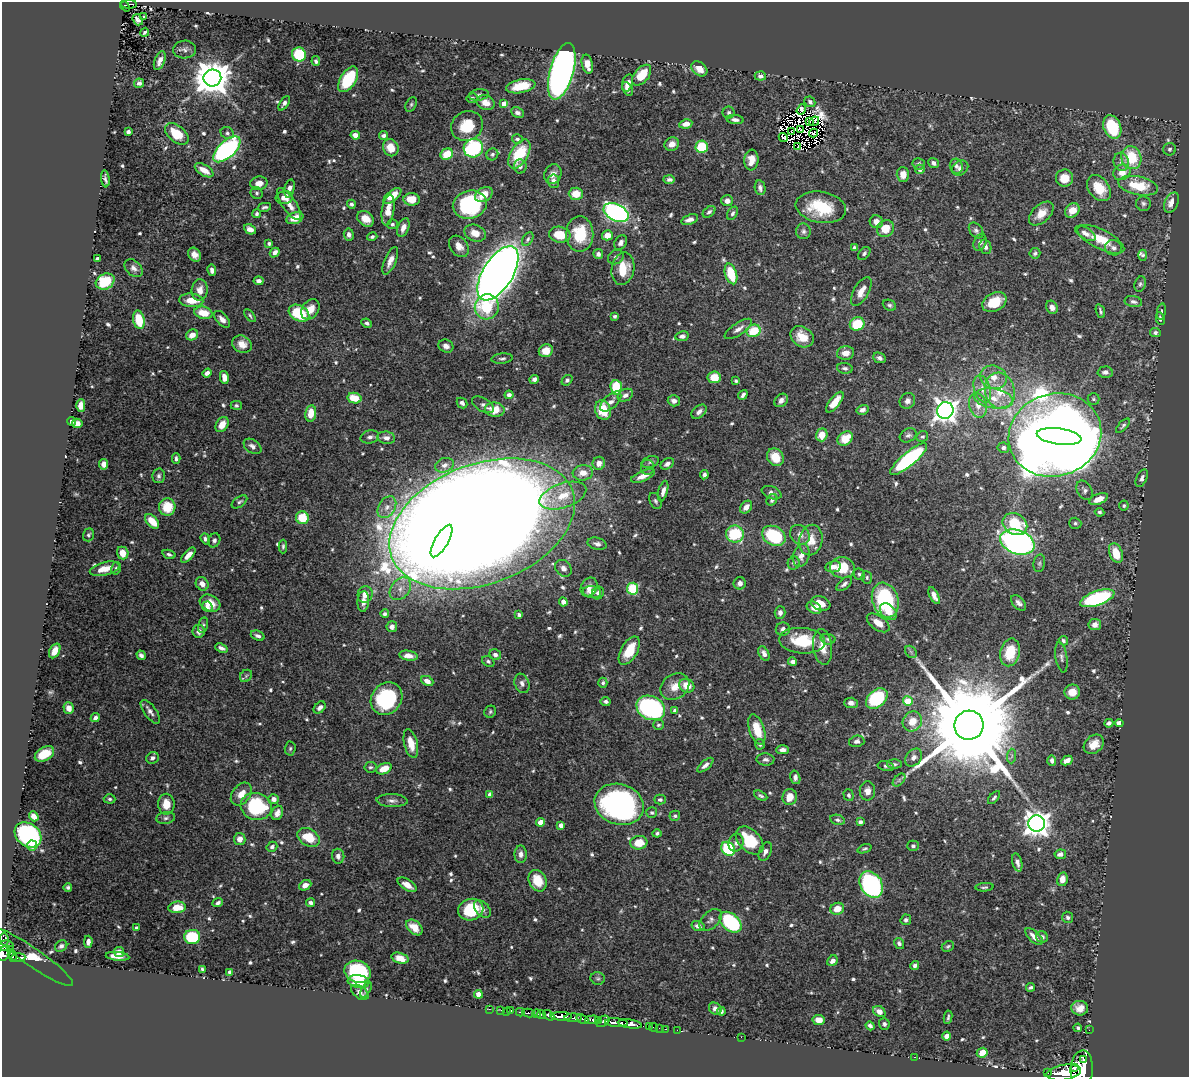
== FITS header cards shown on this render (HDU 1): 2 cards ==
NAXIS1  =                 1187
NAXIS2  =                 1075

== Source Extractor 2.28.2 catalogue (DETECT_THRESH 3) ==
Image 1187 x 1075 px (HDU 1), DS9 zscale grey, 1 PNG px = 1 image px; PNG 1191 x 1079 px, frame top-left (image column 1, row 1075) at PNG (2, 2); each listed source drawn as its Kron ellipse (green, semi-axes under 4 px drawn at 4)
Background 0.923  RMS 0.014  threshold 0.0415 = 3 sigma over >= 5 px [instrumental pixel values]
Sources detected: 718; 10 with non-positive FLUX_AUTO (blend fragments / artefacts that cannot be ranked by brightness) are neither listed nor drawn; of the other 708, the 500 brightest by FLUX_AUTO listed and drawn (208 fainter detections omitted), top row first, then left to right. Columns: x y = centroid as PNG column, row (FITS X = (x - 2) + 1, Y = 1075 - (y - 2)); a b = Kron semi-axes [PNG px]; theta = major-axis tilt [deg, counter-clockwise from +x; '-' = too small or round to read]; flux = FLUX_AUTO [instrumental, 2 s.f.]
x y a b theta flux
129 4 8 3 0 81
125 6 6 3 -51 68
143 17 3 3 - 2.8
138 20 6 4 -52 3.6
145 32 5 3 - 1.8
185 50 11 9 3 3.8
299 54 7 7 - 56
160 61 10 5 69 5.5
316 61 5 4 - 2.4
587 64 10 5 -77 11
699 69 9 6 -41 10
562 71 29 12 74 580
642 75 12 7 49 22
760 76 5 4 - 3.8
212 78 9 8 - 2500
348 79 14 7 58 51
139 83 5 4 - 3.4
628 83 9 5 73 8
521 86 15 6 12 20
628 89 7 4 -65 3.3
479 95 10 5 8 2.6
472 98 5 5 - 2.1
810 102 6 5 - 2.4
284 103 8 4 58 3.3
486 103 9 7 -23 8.4
411 104 8 5 63 2
504 104 4 4 - 12
801 109 5 4 - 11
517 113 7 5 -23 2.9
729 113 6 6 - 1.9
735 120 8 4 -8 3.1
810 121 2 2 - 2.4
814 121 5 2 - 3.6
686 124 6 4 10 6.9
467 126 16 14 29 25
1112 127 12 8 -69 54
800 129 4 2 - 2.2
791 131 2 2 - 2.7
128 132 4 3 - 2.6
227 133 7 5 -34 2.2
813 133 4 3 - 3.5
177 134 14 8 -39 23
355 135 5 4 - 6.5
383 136 4 4 - 3.2
783 137 5 3 - 1.8
517 139 5 4 - 2.2
672 144 7 6 - 6.7
702 147 6 6 - 40
798 147 4 3 - 3.3
391 148 9 7 -62 13
473 148 10 9 - 100
227 149 17 8 43 220
1170 149 6 6 - 2.3
447 154 6 5 - 20
492 154 6 5 - 2.1
519 154 16 8 60 41
1131 158 11 10 - 39
751 160 10 7 83 11
1121 162 9 7 -75 4.7
934 163 5 4 - 3.5
919 164 6 5 - 2.9
520 166 7 6 - 2.9
956 166 7 6 - 2.7
960 168 9 7 36 3.8
920 169 5 5 - 3.9
204 170 10 5 -31 11
1122 172 9 7 29 11
553 174 10 8 68 6.2
903 174 7 6 - 8.5
1064 178 8 8 - 16
105 179 8 3 -83 2.6
669 179 6 4 0 2.5
553 181 7 5 -84 4.3
259 183 8 6 11 8.6
1138 186 20 9 -12 36
289 188 9 5 77 4.6
760 188 7 5 -80 3.6
1099 188 14 10 -53 22
257 193 6 5 - 2
576 194 7 6 - 14
484 195 9 6 31 14
392 196 11 5 39 14
284 198 9 6 9 7.6
412 199 8 6 -3 16
727 201 6 5 - 5.9
1171 202 10 6 63 9.5
289 204 19 7 -56 10
351 204 4 4 - 2.3
1143 204 7 7 - 2.7
470 205 17 14 15 120
264 207 7 3 13 2.1
821 207 25 15 -9 45
388 210 15 6 82 16
1072 210 8 6 46 13
709 212 7 5 40 2.7
616 213 13 8 -26 260
733 213 7 4 57 2.1
1041 213 15 8 43 12
257 214 4 4 - 2
295 218 9 5 22 15
366 219 9 7 -42 9.9
690 219 9 5 18 5.3
876 222 7 6 - 7.3
392 224 5 5 - 1.8
403 227 10 5 69 6.7
250 229 6 4 -26 5.4
885 229 9 8 - 18
976 230 9 6 -51 2.9
803 231 8 7 - 3
475 233 11 8 -21 11
1085 233 11 5 -31 5
349 234 6 5 - 3.6
580 234 17 13 89 36
560 235 11 8 -12 23
607 235 5 5 - 11
372 237 5 4 - 1.8
528 239 7 5 59 2.1
1101 239 25 10 -26 22
980 242 9 6 67 4.2
269 243 3 3 - 1.8
621 243 8 5 57 3.8
459 246 12 8 -51 8.5
985 247 7 5 -73 3.8
854 248 4 4 - 3.2
1113 248 8 7 - 3.7
275 253 5 4 - 4.9
864 253 7 5 49 2.1
1035 253 5 5 - 2.2
598 254 5 4 - 3.6
195 255 7 6 - 6.7
1143 255 5 4 - 1.8
616 257 8 7 - 2.8
97 258 3 3 - 1.9
390 261 15 5 66 7.4
134 268 10 7 -45 4.5
623 269 16 11 79 23
212 270 6 4 -80 3.7
498 273 30 15 58 1500
731 274 10 6 -73 38
105 281 10 7 28 34
259 281 5 4 - 4
1140 284 8 5 71 2.3
200 290 11 8 86 8.3
861 291 16 7 61 9.8
191 300 12 7 -3 15
994 302 13 9 28 23
1133 302 9 5 -10 3.2
889 305 7 5 -25 2.2
487 307 12 12 - 33
1052 307 7 5 -62 5.4
310 309 11 8 54 10
1100 311 7 3 -70 1.8
1161 311 8 4 80 1.9
203 313 9 6 -13 18
299 313 11 7 -29 57
250 316 7 4 -53 1.9
615 316 3 3 - 1.9
222 319 10 5 -46 5.5
1160 319 6 4 -78 2.8
139 320 9 5 -78 28
367 323 5 4 - 2.7
857 324 7 6 - 37
738 329 16 6 34 5.9
753 331 7 6 - 29
1155 333 5 4 - 3
192 335 6 5 - 7.7
682 336 7 5 11 4
802 337 12 9 -35 16
242 344 10 8 -30 9.7
446 346 7 6 - 4.2
546 351 7 6 - 13
845 353 8 6 8 9.3
879 358 6 5 - 3.8
502 359 11 5 5 2.5
845 368 8 5 -7 2.6
1105 372 7 5 2 3.5
207 373 5 4 - 4.5
224 377 6 4 -79 8.7
714 377 6 6 - 16
994 377 14 11 -17 12
534 379 5 4 - 3
567 380 6 4 42 2.3
736 381 4 3 - 2.4
616 387 7 5 -85 38
982 389 14 8 -73 8
1000 391 18 15 -75 25
509 395 4 4 - 4
625 395 8 6 29 4.1
743 395 5 3 - 2.8
354 398 7 5 -13 20
993 398 19 10 -8 16
1093 399 6 5 - 1.8
781 400 7 6 - 4
674 401 6 5 - 3.5
907 401 8 7 - 4.1
611 402 13 6 43 5.8
835 402 12 5 52 13
462 403 6 4 -45 3.2
81 405 6 4 89 14
236 405 5 4 - 1.9
483 405 12 6 -30 3.7
978 405 12 8 -75 8.4
495 410 10 7 -5 16
603 410 10 7 -71 25
862 410 6 5 - 3.8
945 411 8 8 - 700
699 412 9 5 41 5
311 413 8 5 82 15
71 421 4 3 - 2.8
77 423 5 4 - 6.4
222 425 8 6 58 9.7
1123 426 9 4 47 2
822 435 6 6 - 14
908 435 9 6 27 3
1055 435 47 41 18 2900
370 437 9 6 14 3.8
922 437 6 5 - 1.8
1059 437 22 8 -8 740
386 438 9 6 -8 5.3
845 439 8 6 38 19
252 446 10 6 -36 4.6
1003 448 5 5 - 3.1
775 457 9 8 - 16
176 458 5 3 - 2
908 459 23 7 40 120
650 462 9 5 19 2.4
599 463 6 6 - 6.9
104 464 5 4 - 8.1
667 464 7 5 33 3.6
444 465 9 7 21 4.3
647 467 7 6 - 3.2
583 473 10 7 6 11
704 475 4 4 - 3.1
159 476 7 6 - 2.9
643 476 12 5 22 8.1
1142 478 9 5 66 3
1084 490 10 7 -61 3.2
663 491 11 4 75 4.2
772 493 10 6 -22 3.7
563 496 24 12 18 25
1099 499 10 5 22 11
772 500 6 5 - 2.8
655 501 8 5 -63 2.2
239 502 9 5 36 2.2
1124 506 5 5 - 1.8
167 507 8 8 - 25
387 507 12 8 57 7.3
746 507 7 5 48 7.6
1100 512 5 4 - 1.9
302 518 6 6 - 25
152 521 9 5 -47 15
1075 523 6 5 - 1.9
482 524 96 60 20 7100
1015 524 13 10 -32 40
735 534 9 8 - 50
88 535 6 5 - 2.1
800 535 11 9 -49 5.7
774 536 12 9 -28 70
205 539 6 4 -71 2.2
214 540 7 6 - 2.4
811 540 15 11 78 14
441 541 18 6 60 160
1017 542 18 12 -20 340
597 544 10 6 -14 3.5
283 546 7 4 89 1.8
123 553 6 5 - 12
1116 553 10 6 -69 23
169 554 7 4 -18 2.3
188 555 9 4 47 7.3
801 555 12 8 73 6.5
794 563 7 6 - 2.6
1039 563 9 5 80 2.4
833 567 7 5 10 7.1
116 568 6 5 - 1.8
563 568 9 7 -48 4.7
842 568 12 10 -8 26
105 569 15 6 14 13
859 574 6 5 - 2
867 577 6 5 - 1.9
740 583 6 6 - 4
202 584 7 6 - 7.1
844 584 9 5 41 3.3
589 587 10 7 58 5.6
400 589 13 9 51 8.2
632 589 6 6 - 46
592 592 9 6 -8 9.1
598 593 6 5 - 3
365 594 8 7 - 9.1
934 596 9 4 -64 5.6
1097 598 18 7 19 120
885 600 18 13 -72 99
363 601 10 5 86 6.3
563 602 4 4 - 4.6
210 603 11 8 -28 14
1019 603 9 5 -47 4.2
821 604 10 7 -19 12
207 607 5 5 - 3.8
814 608 8 5 -30 7.6
888 612 10 6 -44 8.7
780 613 6 5 - 3.5
385 614 4 3 - 2.4
519 615 4 3 - 2.2
878 623 13 7 -35 12
203 625 8 5 78 2.2
1095 625 6 5 - 5.2
392 627 5 5 - 4.3
783 629 7 6 - 4.1
199 631 6 6 - 4.9
258 636 7 4 -20 3.1
828 639 7 5 -3 2
802 641 23 12 -5 40
1063 641 5 4 - 2
823 647 18 9 -83 13
221 648 6 3 -22 3.3
55 651 8 5 60 9.7
629 651 16 8 60 24
911 652 7 5 -46 1.8
1010 652 14 10 77 30
764 654 8 5 -62 4.3
141 655 5 4 - 3
495 655 6 5 - 3.3
408 656 9 5 -9 7.9
1061 657 15 6 -81 3.7
488 661 6 5 - 2.1
793 662 4 4 - 3.8
246 676 7 5 46 1.9
427 681 6 4 -25 5.6
522 683 10 7 -70 4.1
603 683 5 4 - 2
687 686 8 6 -30 14
675 687 15 12 33 13
1072 692 8 7 - 12
877 698 12 8 41 73
387 699 17 15 51 95
606 701 5 4 - 2.5
908 701 5 4 - 28
851 703 7 5 -2 3.8
320 707 7 5 44 3.6
69 708 6 5 - 7.9
651 708 15 11 -25 170
675 710 4 3 - 2.5
150 712 14 6 -54 4.6
490 712 6 5 - 1.8
95 718 5 4 - 3.4
912 721 10 9 - 15
1109 723 4 4 - 3.3
1119 723 4 4 - 6.1
658 725 5 5 - 2
969 725 14 14 - 34000
757 729 16 7 -72 20
857 741 8 5 13 3.3
411 744 15 6 -76 12
760 744 5 4 - 2.6
1094 744 11 8 40 13
290 748 7 5 86 1.8
783 750 6 4 0 4.6
44 754 10 6 29 21
1012 756 7 4 88 2.1
914 757 10 7 52 4.5
152 758 6 5 - 3.4
765 760 9 6 -2 3.3
1052 760 5 4 - 3.3
1067 761 6 4 29 7.4
895 764 7 4 -1 2
705 765 10 4 41 3.9
886 766 8 4 -13 1.8
370 767 6 5 - 1.8
384 769 8 5 24 15
795 777 7 5 -73 3.6
899 780 8 4 46 2.1
867 791 9 7 90 6.6
241 794 13 9 51 10
490 794 4 4 - 5
849 795 6 5 - 1.9
761 796 7 3 -27 1.8
790 797 8 7 - 12
994 798 8 3 49 2.1
110 799 6 4 -2 1.9
273 799 5 5 - 6.1
660 800 6 5 - 2.1
392 801 15 6 -2 4.8
166 804 10 8 -90 14
619 804 25 20 -18 250
256 806 15 13 -14 72
277 813 7 5 63 5.4
652 813 5 5 - 1.9
34 816 5 4 - 7.4
675 816 5 5 - 1.9
166 818 9 6 8 2.8
838 820 7 5 -13 2.1
540 822 4 4 - 15
860 822 4 4 - 2.7
1037 824 8 8 - 940
561 825 4 4 - 7.2
657 833 4 4 - 2.1
28 835 14 11 -39 140
309 837 12 8 -32 26
240 839 6 6 - 6.9
750 840 16 10 -45 38
639 843 8 6 7 16
736 843 9 7 72 4
32 846 5 5 - 5.8
913 846 5 5 - 2.9
272 847 5 4 - 2.5
728 849 7 6 - 71
865 849 7 4 20 1.9
765 851 10 6 67 4.5
521 854 9 6 -90 4.3
1060 854 6 4 8 4.6
338 856 7 6 - 4.2
1017 862 9 5 -76 3.7
1062 879 7 5 78 9.3
538 881 11 8 -64 21
871 884 14 10 -58 210
305 885 6 5 - 6.2
407 885 10 5 -32 8.9
68 887 4 4 - 2.1
984 887 9 4 4 2.1
218 903 5 3 - 2.7
311 903 4 3 - 2.7
177 907 9 5 7 17
482 909 10 6 -47 4.3
837 909 7 6 - 12
471 910 13 10 20 46
1068 917 6 5 - 2.2
710 920 13 8 43 4.3
906 920 5 5 - 2.5
731 922 13 8 -41 110
698 926 6 5 - 4.5
414 927 9 6 -42 11
136 928 3 3 - 2.3
192 937 8 7 - 51
1034 937 11 5 -43 7.4
1042 937 6 5 - 3.2
4 939 6 4 -82 66
88 942 6 4 89 4.5
899 943 6 5 - 2.7
6 946 7 5 -3 220
61 946 6 5 - 2.9
948 946 6 5 - 1.8
10 949 2 2 - 32
119 952 5 5 - 5.7
4 954 8 6 53 580
12 956 6 3 -74 160
117 956 12 4 -6 7.6
18 957 7 3 2 210
33 957 48 9 -35 23
400 958 9 5 -17 8.5
832 961 6 5 - 3.9
915 965 4 4 - 2.8
202 969 4 3 - 1.8
229 972 4 3 - 1.8
358 972 13 10 -19 120
598 978 7 6 - 2
358 981 11 6 -7 18
1030 987 4 3 - 2
366 990 9 4 60 1.8
360 992 10 6 -37 4.2
478 994 4 4 - 9.6
1080 1008 8 7 - 8.1
489 1009 2 2 - 8.4
715 1009 7 5 -38 4
501 1010 2 2 - 10
506 1011 2 2 - 8.8
511 1011 3 3 - 51
721 1011 4 4 - 2.6
879 1011 6 5 - 7
520 1012 4 2 - 140
528 1013 6 3 -10 110
537 1014 4 3 - 370
541 1015 4 3 - 770
548 1015 6 3 -40 450
561 1016 10 4 -1 2400
948 1017 7 3 82 1.8
573 1018 9 3 2 410
582 1019 6 3 -25 360
592 1020 7 4 2 850
819 1020 6 5 - 8.8
599 1021 3 3 - 100
603 1021 7 5 31 190
616 1023 11 3 -4 1600
630 1024 12 4 -7 1200
884 1024 6 5 - 2.3
649 1026 3 2 - 31
870 1026 5 3 - 3.1
653 1027 4 2 - 22
659 1028 2 2 - 16
1078 1028 4 3 - 1.9
665 1029 3 2 - 24
677 1030 2 2 - 7.8
1089 1030 2 2 - 7.1
946 1036 4 4 - 5.6
741 1037 2 2 - 39
982 1053 5 4 - 12
915 1057 3 2 - 22
1084 1060 4 2 - 460
1075 1068 3 3 - 350
1082 1070 19 11 87 4300
1064 1072 17 7 9 4500
1048 1073 3 3 - 85
At the frame edge (FLAGS 8, measured only in part): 3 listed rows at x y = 4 954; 1082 1070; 1064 1072
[208 fainter detections neither listed nor drawn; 10 non-positive-flux detections neither listed nor drawn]